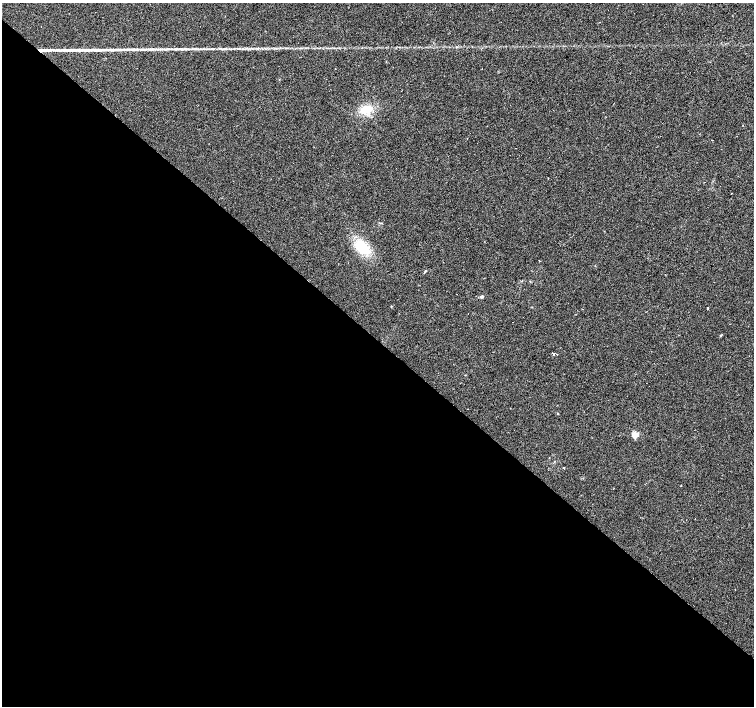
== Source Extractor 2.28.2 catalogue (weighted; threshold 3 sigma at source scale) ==
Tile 14 of 4 x 4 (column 2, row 4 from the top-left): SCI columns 1508-3011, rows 229-1636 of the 6019 x 6023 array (HDU 1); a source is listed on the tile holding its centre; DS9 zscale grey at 2 x 2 block average (1 PNG px = mean of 2 x 2 image px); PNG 756 x 708 px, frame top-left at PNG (2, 3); no overlay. Shown black and unused: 52% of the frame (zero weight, under 2 of 3 exposures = <1% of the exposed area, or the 3 px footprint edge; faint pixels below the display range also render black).
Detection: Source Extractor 2.28.2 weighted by HDU 2 'WHT'; one run over the whole footprint, this tile lists its part. Background 0.0279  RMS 0.0059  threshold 0.0267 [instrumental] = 3 sigma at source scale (4.5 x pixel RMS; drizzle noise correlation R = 1.50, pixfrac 1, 0.0396/0.0396 arcsec/px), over >= 5 px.
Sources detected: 24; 4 cosmic-ray / hot-pixel residue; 2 long thin detections or spike segments (spike, bleed or trail) — not listed; the other 18 listed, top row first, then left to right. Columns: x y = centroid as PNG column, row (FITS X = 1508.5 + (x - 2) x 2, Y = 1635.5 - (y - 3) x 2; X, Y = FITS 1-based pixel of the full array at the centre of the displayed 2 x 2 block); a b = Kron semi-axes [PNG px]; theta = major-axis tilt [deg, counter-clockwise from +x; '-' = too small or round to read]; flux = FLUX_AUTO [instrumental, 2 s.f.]
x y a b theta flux
145 49 8 2 13 3.3
160 49 10 2 -4 4
179 49 8 2 7 3
45 50 26 4 1 15
78 50 24 4 0 16
366 110 14 8 22 26
713 140 2 2 - 0.64
515 148 2 2 - 2.1
731 193 2 2 - 2.5
362 247 14 10 -45 43
482 297 4 3 - 2.3
708 308 2 2 - 6.6
721 335 3 2 - 0.81
554 354 2 2 - 11
557 355 2 2 - 10
635 435 3 3 - 39
564 468 2 2 - 1.6
681 485 2 2 - 1.1
Overlapping masked pixels (flux is a lower limit): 1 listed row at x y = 45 50
Diffuse or blended objects may show on this block-average render without a row.